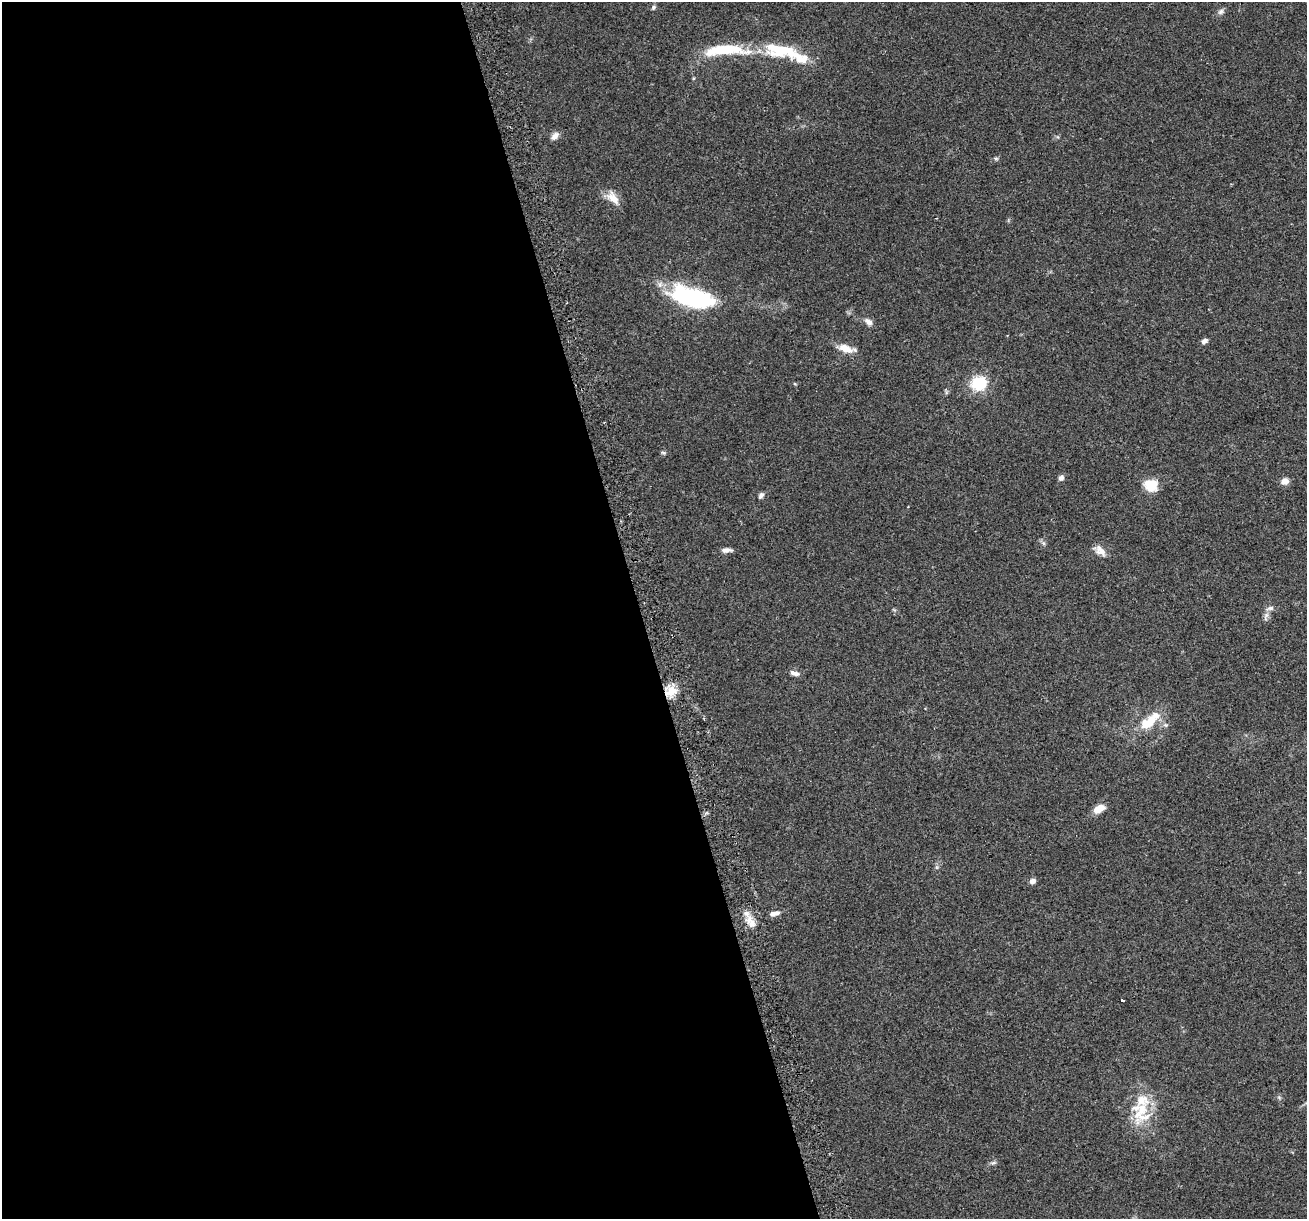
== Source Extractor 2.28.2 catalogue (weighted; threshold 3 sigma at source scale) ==
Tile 9 of 4 x 4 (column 1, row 3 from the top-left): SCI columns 31-1335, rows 1279-2495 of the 5282 x 5037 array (HDU 1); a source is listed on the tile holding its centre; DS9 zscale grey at full resolution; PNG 1309 x 1221 px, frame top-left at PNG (2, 2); no overlay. Shown black and unused: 49% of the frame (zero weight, under 2 of 3 exposures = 2% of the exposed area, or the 3 px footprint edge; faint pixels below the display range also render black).
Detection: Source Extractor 2.28.2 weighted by HDU 2 'WHT'; one run over the whole footprint, this tile lists its part. Background 0.0666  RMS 0.008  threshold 0.0362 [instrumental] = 3 sigma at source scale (4.5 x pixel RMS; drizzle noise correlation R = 1.50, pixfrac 1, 0.0396/0.0396 arcsec/px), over >= 5 px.
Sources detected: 37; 1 inside a brighter object's white glare — not listed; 5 inside a brighter listed object's ellipse — not listed separately; the other 31 listed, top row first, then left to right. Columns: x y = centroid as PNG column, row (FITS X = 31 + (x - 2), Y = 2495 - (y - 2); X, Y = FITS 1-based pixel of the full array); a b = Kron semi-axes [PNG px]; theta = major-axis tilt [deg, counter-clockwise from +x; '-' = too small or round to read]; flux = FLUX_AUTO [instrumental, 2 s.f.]
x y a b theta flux
653 7 7 5 69 1.3
1221 12 9 6 45 2.3
725 50 58 13 2 38
799 58 30 13 -20 17
555 136 11 7 44 4.3
996 158 6 4 -1 1.2
613 198 21 11 -48 8.9
690 298 48 19 -21 84
869 322 10 6 -42 4
1204 341 7 5 26 3
845 348 18 9 -23 10
978 383 7 6 - 120
663 453 7 4 -19 1.2
1061 478 5 5 - 3.7
1285 481 9 8 - 4.6
1151 485 14 12 -10 17
761 495 8 5 51 2.3
1043 543 6 4 -71 1.4
726 550 12 6 1 3.6
1100 551 16 9 -46 6
1266 616 14 5 76 3.1
794 673 12 5 -17 3.5
671 691 17 12 31 12
1149 722 28 11 42 22
1099 809 12 7 29 10
1033 881 6 5 - 3.8
775 913 13 6 15 4.1
751 922 18 9 -59 8.3
1123 1000 4 2 - 1.7
1140 1108 28 16 -13 19
993 1163 7 4 18 1.4
Overlapping masked pixels (flux is a lower limit): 2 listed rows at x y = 671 691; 751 922